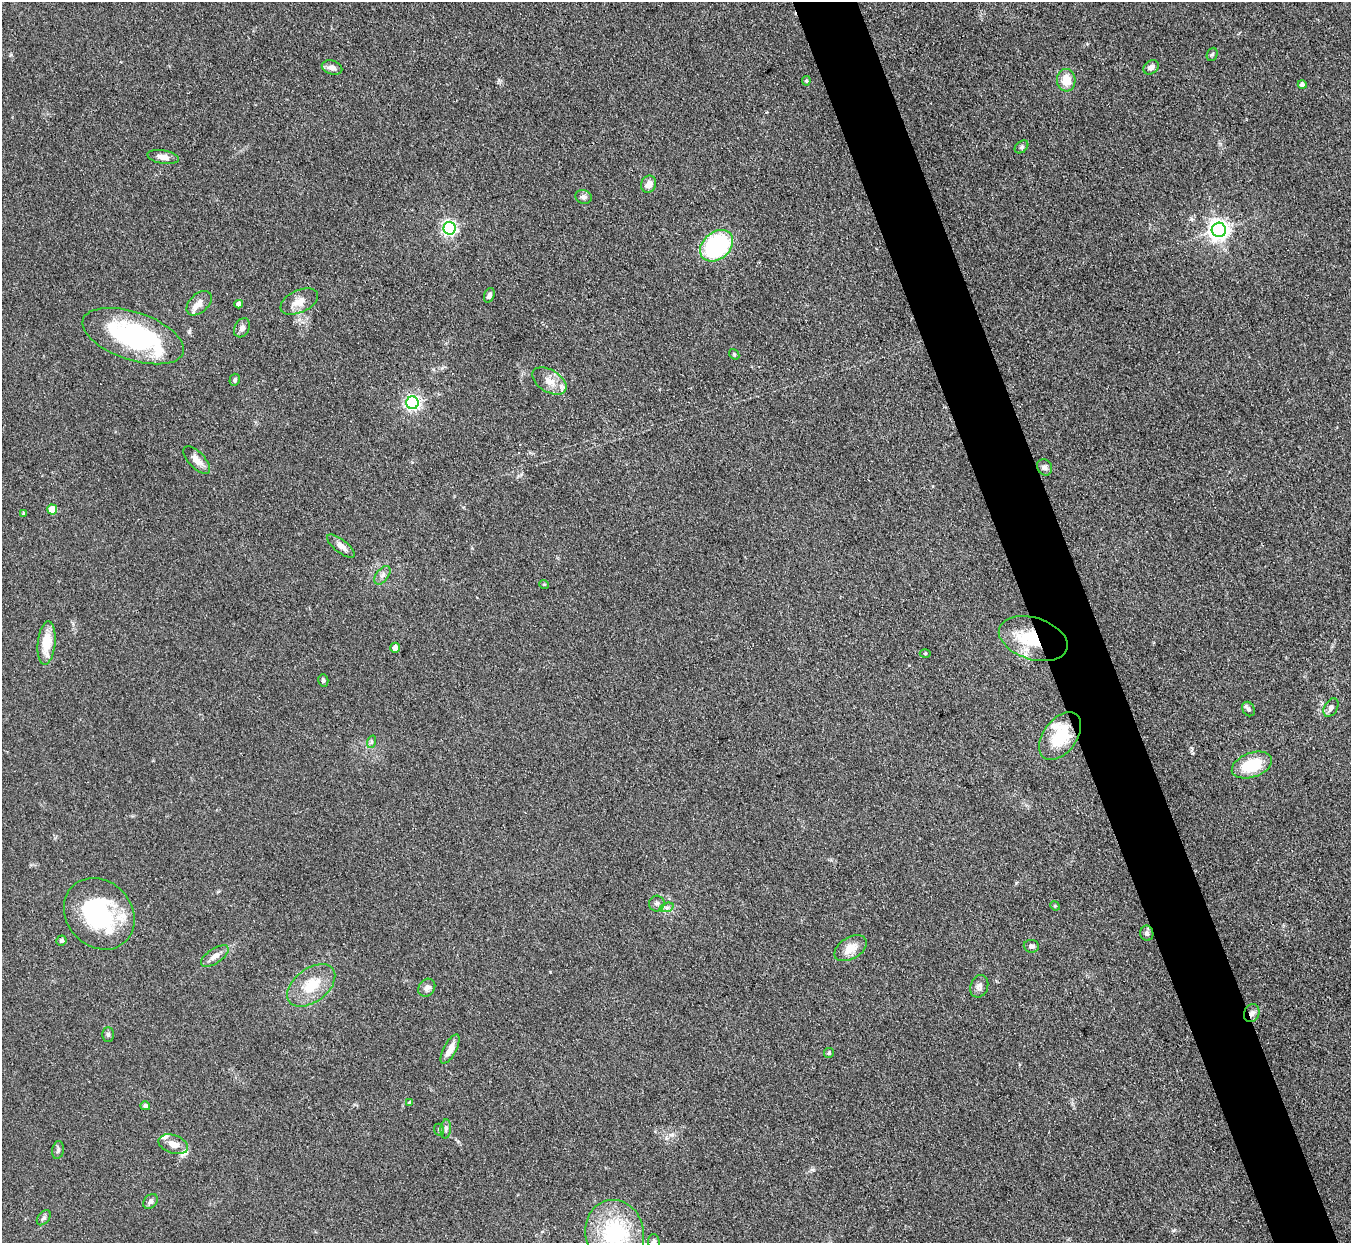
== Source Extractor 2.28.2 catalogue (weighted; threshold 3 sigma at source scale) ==
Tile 6 of 4 x 4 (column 2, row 2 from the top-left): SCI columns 1352-2700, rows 2757-3997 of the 5401 x 5387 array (HDU 1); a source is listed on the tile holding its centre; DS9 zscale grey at full resolution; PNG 1353 x 1245 px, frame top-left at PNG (2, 2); each listed source drawn as its Kron ellipse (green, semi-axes under 4 px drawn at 4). Shown black and unused: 5% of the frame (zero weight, under 3 of 4 exposures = <1% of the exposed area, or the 3 px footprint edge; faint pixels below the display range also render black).
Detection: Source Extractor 2.28.2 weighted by HDU 2 'WHT'; one run over the whole footprint, this tile lists its part. Background 0.111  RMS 0.0067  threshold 0.0301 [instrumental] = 3 sigma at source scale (4.5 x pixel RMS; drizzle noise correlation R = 1.50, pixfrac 1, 0.05/0.05 arcsec/px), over >= 5 px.
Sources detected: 75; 2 inside a brighter object's white glare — neither listed nor drawn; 7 inside a brighter listed object's ellipse — not listed separately; the other 66 listed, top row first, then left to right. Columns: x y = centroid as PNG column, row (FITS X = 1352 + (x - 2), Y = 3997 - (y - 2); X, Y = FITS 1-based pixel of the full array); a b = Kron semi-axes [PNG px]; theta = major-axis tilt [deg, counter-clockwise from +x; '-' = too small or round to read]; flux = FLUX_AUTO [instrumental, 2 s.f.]
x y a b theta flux
1212 54 7 5 67 1.1
1151 67 8 6 37 3.2
332 68 10 7 -16 3.9
1066 80 11 9 -86 11
806 81 5 4 - 1.1
1302 84 4 4 - 2.1
1022 147 8 5 42 1.3
163 157 16 6 -10 4.4
649 184 8 7 - 5
584 197 8 7 - 2.4
449 228 6 6 - 170
1219 230 7 7 - 430
717 246 18 13 40 100
489 295 7 5 69 2.5
299 302 20 11 25 7.3
199 303 15 9 43 5
239 304 4 4 - 3.4
242 328 10 7 61 2.8
133 336 53 24 -18 92
734 354 6 4 -48 0.9
235 380 6 5 - 1.1
549 381 19 11 -31 8.1
412 403 6 6 - 170
197 460 17 8 -47 5.9
1045 467 9 7 -58 2.1
52 510 5 5 - 17
24 513 4 4 - 1
341 546 17 6 -38 4.8
382 575 11 6 52 2.4
544 584 5 3 - 0.52
1033 639 35 21 -17 33
47 643 22 9 84 17
395 648 5 4 - 4.4
925 653 5 3 - 0.67
323 680 6 5 - 1.5
1331 708 10 6 59 2.9
1249 709 7 6 - 1.6
1060 736 27 16 54 26
371 742 6 4 71 1.3
1252 765 21 12 19 23
657 903 8 7 - 2.1
1055 906 5 4 - 0.75
667 907 7 4 18 1.6
99 914 38 32 -47 72
1147 933 7 6 - 2.1
61 940 5 5 - 1.4
1031 946 7 6 - 1.8
850 948 18 10 30 8.8
215 956 16 7 34 4.9
311 985 27 16 37 19
979 986 11 8 69 3.1
427 988 9 8 - 3.2
1252 1013 9 7 66 3
108 1034 7 5 89 1.5
450 1049 16 6 62 6.6
829 1053 5 5 - 0.98
410 1103 4 4 - 2.4
145 1106 5 4 - 1.9
446 1129 9 5 86 1.8
439 1130 6 4 -67 0.96
173 1144 15 9 -18 6.1
58 1150 9 5 81 1.7
150 1201 8 6 49 2.4
44 1218 8 5 50 1.5
615 1233 33 29 -76 63
654 1242 8 6 -82 2.3
Overlapping masked pixels (flux is a lower limit): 2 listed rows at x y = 1033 639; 1252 1013
Isophote crosses this tile's border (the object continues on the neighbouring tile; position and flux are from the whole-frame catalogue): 2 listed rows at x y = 615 1233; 654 1242